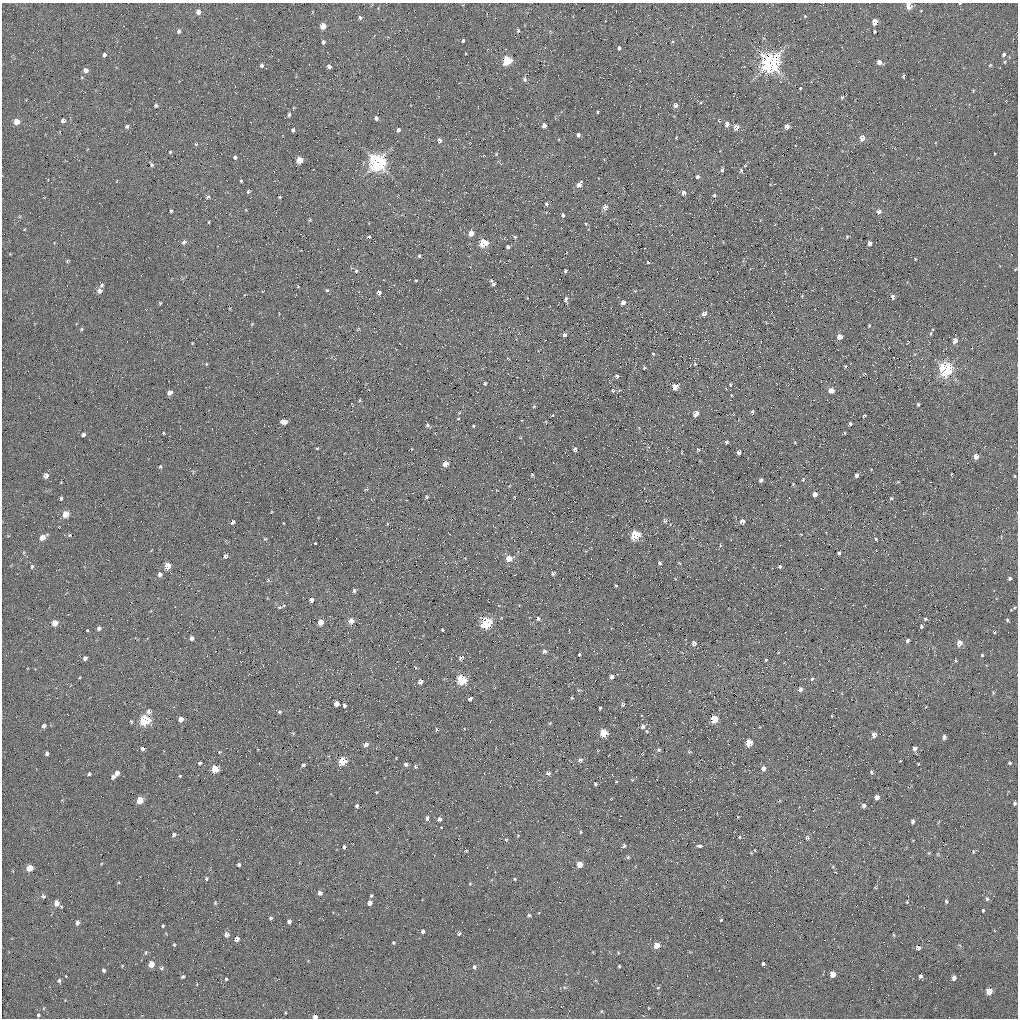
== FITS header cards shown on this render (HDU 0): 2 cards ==
NAXIS1  =                 1016 / length of data axis 1
NAXIS2  =                 1016 / length of data axis 2

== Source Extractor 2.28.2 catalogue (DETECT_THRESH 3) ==
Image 1016 x 1016 px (HDU 0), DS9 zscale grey, 1 PNG px = 1 image px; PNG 1020 x 1020 px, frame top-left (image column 1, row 1016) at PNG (2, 3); no overlay
Background 46.6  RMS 4.3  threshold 12.9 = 3 sigma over >= 5 px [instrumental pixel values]
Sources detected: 340; all 340 listed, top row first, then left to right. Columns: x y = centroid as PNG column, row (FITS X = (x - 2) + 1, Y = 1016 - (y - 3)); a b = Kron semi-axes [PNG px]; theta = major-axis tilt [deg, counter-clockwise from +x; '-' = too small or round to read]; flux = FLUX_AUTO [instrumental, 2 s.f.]
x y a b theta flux
960 3 3 2 - 220
909 6 5 4 - 5500
198 12 5 4 - 1600
805 16 5 4 - 320
360 18 5 4 - 660
875 22 5 4 - 4000
323 26 5 4 - 4400
518 30 4 3 - 420
179 31 5 5 - 670
874 31 3 3 - 320
463 41 4 3 - 460
323 42 4 3 - 690
672 42 4 3 - 310
619 48 4 3 - 650
1004 54 4 3 - 680
104 55 4 4 - 650
507 60 5 5 - 14000
879 62 4 4 - 2200
770 63 8 7 - 140000
262 65 5 4 - 820
990 65 5 3 - 260
329 66 4 4 - 970
86 70 5 5 - 1500
903 76 4 3 - 360
525 79 7 5 -74 560
800 88 4 3 - 240
842 97 5 4 - 480
701 102 5 3 - 290
156 105 3 3 - 490
675 105 5 5 - 1100
293 108 4 3 - 270
598 112 3 3 - 380
289 115 5 3 - 510
376 118 5 4 - 780
63 121 4 4 - 870
16 122 5 4 - 3300
727 124 4 4 - 1800
544 125 5 4 - 1300
127 126 5 5 - 590
787 126 4 4 - 2100
736 127 6 5 - 2500
293 130 4 3 - 1500
398 130 4 4 - 780
578 135 4 3 - 700
676 137 4 3 - 260
862 138 5 4 - 2800
439 140 6 5 - 1100
196 144 5 4 - 320
170 152 5 5 - 370
496 154 4 4 - 250
235 157 4 3 - 2500
299 160 5 4 - 5300
377 162 7 7 - 91000
152 165 6 4 -55 450
722 170 5 4 - 560
741 171 6 4 -77 430
697 176 4 4 - 640
241 181 3 3 - 300
579 185 7 4 56 1900
248 192 4 4 - 460
684 193 5 4 - 1000
714 195 4 4 - 450
208 197 6 4 34 500
280 197 3 3 - 270
547 204 5 4 - 660
605 207 5 4 - 2100
171 211 3 3 - 430
879 211 5 4 - 1100
563 215 4 3 - 600
310 220 5 4 - 350
209 222 4 3 - 230
586 224 4 3 - 210
471 233 5 4 - 2600
369 237 5 4 - 410
515 237 4 4 - 360
847 237 3 3 - 260
184 242 6 5 - 670
484 243 5 5 - 11000
869 243 4 4 - 1300
508 247 4 4 - 550
419 256 4 3 - 390
915 259 3 2 - 220
67 261 4 4 - 310
648 262 4 3 - 260
356 271 5 4 - 340
565 271 4 3 - 560
416 280 3 2 - 280
491 281 5 4 - 390
493 284 4 4 - 600
102 285 5 4 - 430
327 290 5 4 - 340
100 291 5 5 - 1300
635 291 3 3 - 220
379 292 5 4 - 810
893 297 4 3 - 1100
566 299 5 4 - 930
623 302 4 4 - 1200
160 303 4 3 - 250
704 314 5 5 - 1000
252 324 4 4 - 220
869 325 3 2 - 300
81 329 5 3 - 280
931 333 5 3 - 260
565 335 4 4 - 730
839 337 4 4 - 2100
955 341 5 4 - 2200
653 354 3 3 - 250
507 358 4 3 - 220
206 364 5 3 - 220
695 364 5 4 - 310
845 366 4 3 - 300
644 368 3 3 - 360
946 369 7 5 -89 51000
865 374 4 3 - 230
617 376 4 3 - 530
485 383 3 3 - 320
730 385 4 3 - 370
675 387 5 4 - 2900
831 390 6 5 - 1600
613 391 4 4 - 320
170 392 5 4 - 1500
731 395 3 2 - 180
360 400 5 3 - 250
918 404 4 3 - 390
534 406 4 4 - 300
752 412 5 4 - 320
696 414 5 4 - 2800
553 415 4 3 - 260
864 415 3 2 - 310
458 419 4 2 - 200
284 422 6 4 -1 1800
850 424 3 3 - 500
427 425 5 4 - 390
473 426 3 2 - 270
163 433 3 2 - 260
845 433 4 3 - 200
83 434 4 3 - 780
726 442 4 3 - 800
317 448 4 2 - 250
575 449 4 3 - 850
698 449 3 3 - 430
739 452 4 4 - 930
976 456 4 4 - 2000
445 464 5 4 - 2800
160 467 5 4 - 330
532 475 4 3 - 270
856 475 4 3 - 990
46 476 5 4 - 1500
1015 476 4 3 - 230
761 480 4 4 - 990
803 480 5 4 - 320
898 482 4 3 - 240
793 484 3 3 - 240
366 489 5 3 - 240
815 494 4 4 - 1700
426 497 4 4 - 370
61 498 4 3 - 480
891 498 4 4 - 390
65 514 5 4 - 4100
665 521 5 5 - 510
742 521 4 4 - 1500
233 522 4 3 - 700
387 524 4 3 - 200
69 535 4 4 - 260
635 535 5 5 - 15000
42 537 6 4 34 2800
265 539 5 4 - 310
876 539 4 3 - 320
315 543 3 2 - 290
720 545 4 3 - 270
839 553 3 3 - 410
225 556 5 4 - 610
509 558 6 5 - 3600
660 563 4 4 - 570
32 566 5 4 - 420
167 566 5 5 - 4700
780 566 3 3 - 1200
553 573 4 4 - 590
160 574 6 6 - 790
1010 578 4 3 - 640
268 580 5 5 - 370
616 586 4 3 - 230
354 590 4 4 - 560
311 600 4 4 - 840
280 607 5 3 - 300
1014 608 5 3 - 350
538 619 5 5 - 510
925 619 4 4 - 410
1007 620 3 3 - 420
351 621 5 4 - 3400
321 622 5 4 - 2900
55 623 5 4 - 2900
486 623 6 5 - 30000
921 626 5 4 - 430
99 628 5 4 - 750
87 630 3 3 - 380
442 630 3 2 - 300
192 638 5 5 - 820
907 640 4 4 - 680
694 643 5 4 - 1100
959 643 5 5 - 2500
545 651 5 5 - 820
579 655 3 3 - 1300
982 655 3 3 - 280
85 658 4 4 - 870
461 658 5 4 - 880
766 660 4 3 - 310
416 667 4 3 - 370
612 677 5 4 - 1000
462 679 5 5 - 17000
812 679 5 4 - 430
420 682 5 4 - 1200
800 689 5 4 - 890
572 698 4 4 - 310
470 699 4 3 - 800
336 704 4 4 - 2400
344 705 3 3 - 540
623 705 5 4 - 470
600 708 3 3 - 410
149 711 6 5 - 980
279 712 6 5 - 510
641 716 2 2 - 240
831 716 4 3 - 200
181 719 4 4 - 1800
714 719 5 4 - 9200
145 720 6 5 - 19000
131 722 4 3 - 360
550 723 5 4 - 310
44 726 4 4 - 870
642 726 6 6 - 980
436 730 5 3 - 340
603 733 5 5 - 9200
874 735 5 4 - 1700
944 737 5 4 - 620
749 743 5 4 - 6000
366 745 6 5 - 1100
915 748 5 4 - 980
143 749 5 4 - 800
659 750 5 5 - 470
219 752 4 2 - 170
689 752 6 5 - 410
47 753 4 3 - 650
580 760 6 6 - 830
343 761 5 5 - 9400
200 763 4 3 - 460
1010 763 3 3 - 350
406 764 5 4 - 610
918 764 3 2 - 220
303 765 4 3 - 570
415 766 5 4 - 380
215 769 5 5 - 8100
763 769 5 5 - 1500
871 772 4 3 - 510
117 773 5 4 - 1300
548 773 6 5 - 690
89 774 3 3 - 440
180 776 3 3 - 220
113 777 4 4 - 820
632 780 5 3 - 220
616 782 4 3 - 230
595 784 3 3 - 400
376 792 4 3 - 220
877 797 4 4 - 1400
611 799 3 2 - 220
140 800 5 4 - 5600
1015 803 4 4 - 450
357 806 4 4 - 540
864 806 4 4 - 970
737 816 4 2 - 200
427 818 5 4 - 740
439 819 4 4 - 940
913 821 4 3 - 680
441 828 3 2 - 260
581 832 3 3 - 300
174 834 4 4 - 710
518 836 5 3 - 240
739 837 4 2 - 240
807 838 6 5 - 530
506 840 4 4 - 350
913 840 3 2 - 160
624 846 6 5 - 550
699 846 4 3 - 1500
344 847 4 3 - 620
466 851 5 3 - 270
973 852 6 3 90 260
929 853 4 4 - 280
628 857 5 5 - 420
580 864 5 4 - 3600
239 865 3 3 - 490
29 868 5 4 - 5000
835 872 2 2 - 220
206 878 4 4 - 360
515 879 4 3 - 330
470 884 4 4 - 260
320 893 5 4 - 1100
43 896 5 5 - 550
371 896 4 4 - 320
987 899 5 4 - 470
946 901 5 4 - 420
907 902 3 2 - 310
56 903 5 4 - 2000
215 903 4 3 - 260
370 903 4 4 - 1400
61 907 3 3 - 260
983 911 3 3 - 1200
529 915 5 4 - 430
271 918 3 3 - 400
721 920 3 3 - 640
289 922 4 3 - 840
77 923 5 4 - 820
163 926 3 2 - 320
423 931 4 3 - 5200
459 933 5 4 - 470
227 934 4 4 - 1400
894 935 4 2 - 260
237 939 4 4 - 1300
393 943 4 3 - 280
174 944 3 3 - 270
656 945 5 4 - 3300
918 948 4 4 - 940
146 952 6 4 84 340
618 953 4 3 - 240
763 963 3 3 - 2000
151 964 5 4 - 3700
122 966 3 3 - 270
619 966 3 3 - 320
474 967 6 4 -89 540
162 968 6 4 25 430
103 970 4 3 - 580
833 974 5 4 - 3400
920 976 4 3 - 600
183 977 4 4 - 390
954 978 4 4 - 1100
226 979 3 3 - 330
59 980 5 4 - 510
658 988 5 3 - 250
989 991 5 5 - 4200
285 1013 4 3 - 200
38 1015 4 4 - 420
315 1017 4 3 - 1400
At the frame edge (FLAGS 8, measured only in part): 3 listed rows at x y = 960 3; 909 6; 315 1017

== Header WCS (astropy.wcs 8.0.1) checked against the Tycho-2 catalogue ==
Header WCS as astropy/WCSLIB reads it (applying the file's SIP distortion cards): RA---SIN-SIP/DEC--SIN-SIP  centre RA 12:35:27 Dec -16:09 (188.86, -16.15 deg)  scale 2.78 x 2.74 arcsec/px (non-square pixels)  FOV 47.0' x 46.4'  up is -156 deg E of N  parity normal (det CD < 0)
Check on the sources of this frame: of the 60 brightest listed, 10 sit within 4.1 arcsec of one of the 16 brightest Tycho-2 stars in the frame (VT <= 12.12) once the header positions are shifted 0.70 arcsec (0.70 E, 0.03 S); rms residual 1.52 arcsec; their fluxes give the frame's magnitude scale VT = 21.30 - 2.5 log10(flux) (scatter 0.62 mag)
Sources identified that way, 10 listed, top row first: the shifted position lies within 4.1 arcsec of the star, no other Tycho-2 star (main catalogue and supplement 1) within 8.2 arcsec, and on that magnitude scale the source's flux lands within +1.5 / -3 mag of the star's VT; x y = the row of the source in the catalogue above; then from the Tycho-2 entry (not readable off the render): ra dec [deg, ICRS J2000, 3 dp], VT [Tycho-2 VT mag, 2 dp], TYC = Tycho-2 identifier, HIP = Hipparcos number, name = IAU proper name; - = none
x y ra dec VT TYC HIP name
507 60 188.716 -16.465 11.34 6103-1341-1 - -
770 63 188.911 -16.545 9.08 6103-630-1 - -
377 162 188.654 -16.354 7.81 6103-1218-1 61373 -
946 369 189.139 -16.386 8.93 6103-682-1 - -
445 464 188.801 -16.166 11.75 6103-1387-1 - -
167 566 188.630 -16.008 12.12 6103-654-1 - -
486 623 188.882 -16.067 10.03 6103-1037-1 - -
462 679 188.882 -16.020 11.46 6103-305-1 - -
145 720 188.663 -15.893 11.46 6103-373-1 - -
215 769 188.729 -15.881 11.53 6103-1292-1 - -